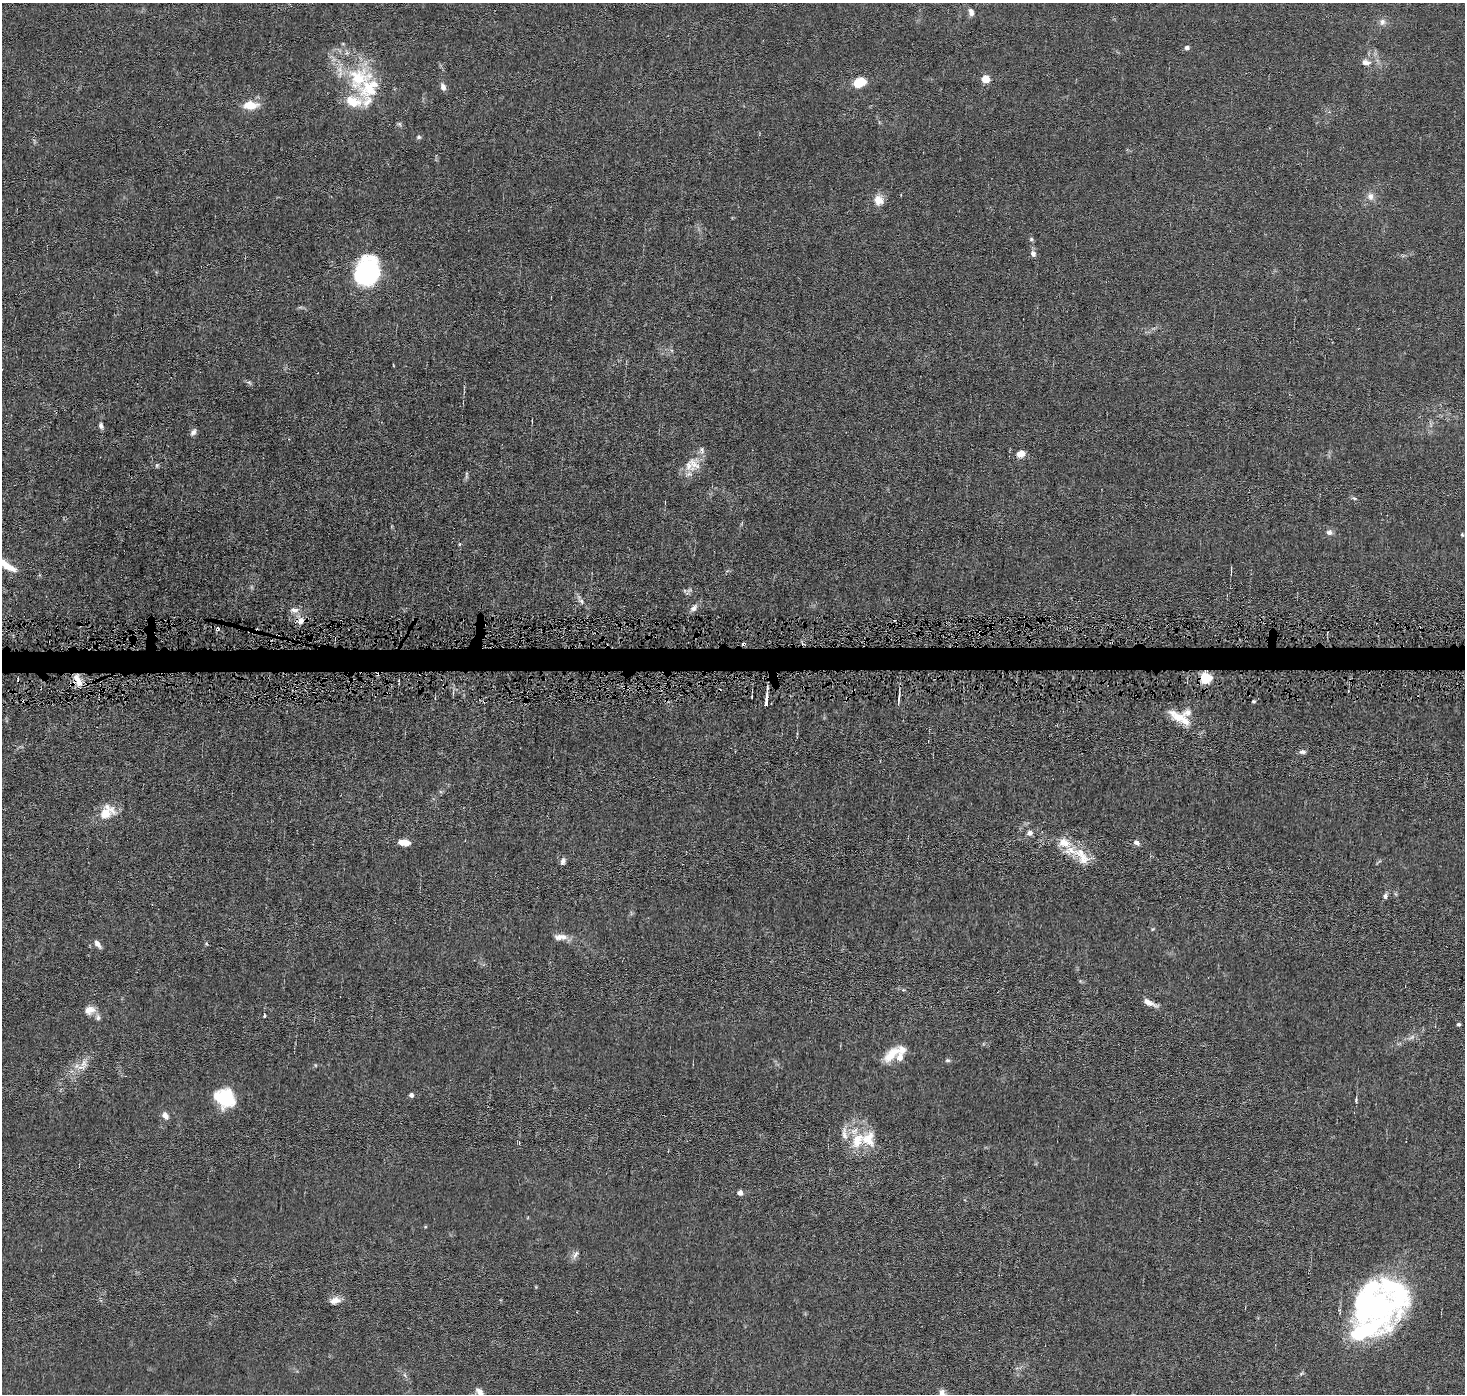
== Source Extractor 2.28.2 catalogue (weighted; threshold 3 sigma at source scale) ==
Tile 5 of 3 x 3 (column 2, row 2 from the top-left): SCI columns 1464-2926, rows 1495-2886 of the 4389 x 4421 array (HDU 1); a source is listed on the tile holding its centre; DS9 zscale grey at full resolution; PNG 1467 x 1396 px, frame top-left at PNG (2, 3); no overlay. Shown black and unused: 2% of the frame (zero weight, under 4 of 8 exposures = <1% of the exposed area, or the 3 px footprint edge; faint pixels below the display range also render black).
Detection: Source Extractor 2.28.2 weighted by HDU 2 'WHT'; one run over the whole footprint, this tile lists its part. Background 0.0148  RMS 0.0022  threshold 0.00894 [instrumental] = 3 sigma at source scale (4.09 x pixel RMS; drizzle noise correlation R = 1.36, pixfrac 0.8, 0.05/0.05 arcsec/px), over >= 5 px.
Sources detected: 96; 1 too faint to see at this stretch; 1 inside a brighter object's white glare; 6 cosmic-ray / hot-pixel residue — not listed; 15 inside a brighter listed object's ellipse — not listed separately; the other 73 listed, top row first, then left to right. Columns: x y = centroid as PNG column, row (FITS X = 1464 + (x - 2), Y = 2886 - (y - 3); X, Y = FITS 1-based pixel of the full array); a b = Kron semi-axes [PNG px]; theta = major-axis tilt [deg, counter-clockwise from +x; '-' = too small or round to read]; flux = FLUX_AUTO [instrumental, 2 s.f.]
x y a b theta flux
971 12 10 7 -71 1
1382 22 10 9 - 0.99
1187 47 5 5 - 0.68
1366 62 12 8 -12 1.4
358 78 38 30 40 15
985 79 5 5 - 6.9
859 82 10 6 23 7.9
443 87 9 6 -70 0.94
250 105 19 10 0 3.5
399 124 6 5 - 0.37
419 137 6 5 - 0.37
1370 196 11 9 -76 1.3
878 200 13 12 - 2.3
1031 239 6 5 - 0.32
1033 253 8 7 - 0.8
366 271 22 18 79 36
249 383 9 5 -23 0.43
532 421 5 2 - 0.18
101 426 8 6 -77 0.61
193 432 10 6 57 0.75
1020 454 8 6 27 2.3
694 464 22 15 -58 3.2
157 465 8 5 71 0.34
466 476 8 4 -89 0.39
1354 498 8 4 -26 0.37
1329 532 8 7 - 0.83
1462 534 5 4 - 0.23
8 567 21 8 -27 3.2
1231 570 6 2 90 0.43
689 591 13 5 47 0.55
581 601 10 6 -39 0.78
694 608 12 7 47 1.1
294 610 14 8 -10 1.3
301 621 11 8 38 1.4
1205 678 6 5 - 23
78 680 18 7 -63 2
293 697 4 3 - 0.15
766 699 16 3 85 1.7
898 701 10 4 82 0.6
1179 717 30 12 -27 4.4
1302 752 9 5 5 0.62
107 812 21 15 34 4.4
1029 833 7 6 - 0.87
404 843 12 6 -7 2.5
1136 843 7 5 -30 0.98
1082 856 33 14 -49 4.5
563 861 9 6 71 0.64
1385 896 7 6 - 0.57
1153 929 5 5 - 0.24
560 937 19 8 1 1.7
98 944 12 6 -55 0.95
206 944 6 4 -1 0.23
1148 1002 16 6 -26 1.6
90 1010 14 11 12 1.9
264 1016 5 3 - 0.21
1458 1024 4 4 - 0.39
891 1055 28 11 44 3.8
948 1060 7 5 -1 0.38
84 1063 16 11 78 2
315 1065 5 3 - 0.18
411 1095 5 4 - 0.85
225 1098 19 16 -39 11
1356 1100 6 4 90 0.29
165 1115 8 6 -54 1.3
857 1141 25 15 62 5.7
740 1193 5 5 - 1.2
575 1254 13 6 48 0.89
1394 1291 50 27 -55 20
335 1300 15 8 10 1.6
1365 1300 65 21 69 23
405 1375 6 4 -70 0.37
479 1392 11 6 -46 1.2
942 1394 11 7 -68 1.4
Overlapping masked pixels (flux is a lower limit): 4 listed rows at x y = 1205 678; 78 680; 293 697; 766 699
Isophote crosses this tile's border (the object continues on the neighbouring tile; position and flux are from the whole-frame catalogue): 3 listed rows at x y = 8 567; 479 1392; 942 1394